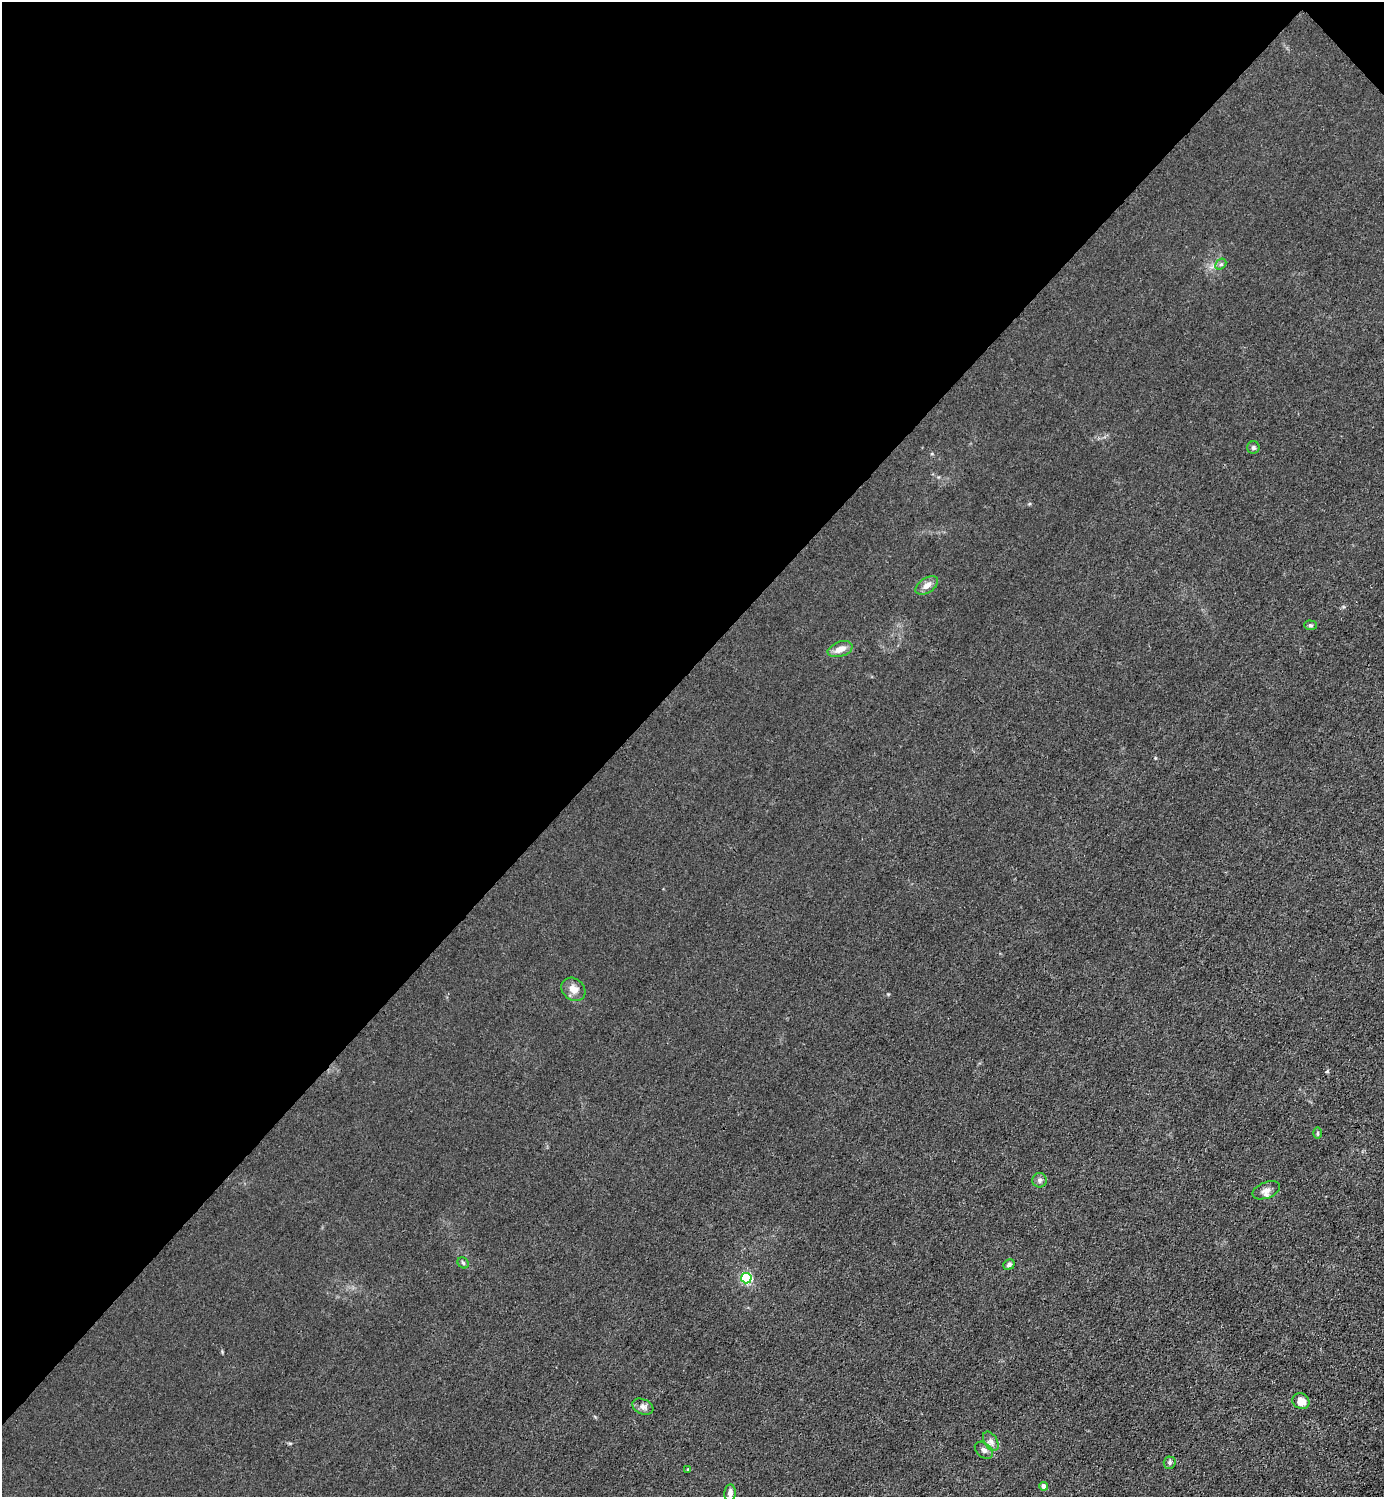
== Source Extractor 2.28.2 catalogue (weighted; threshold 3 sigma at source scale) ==
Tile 2 of 4 x 4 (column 2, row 1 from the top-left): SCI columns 1683-3064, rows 4489-5983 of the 5985 x 5985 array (HDU 1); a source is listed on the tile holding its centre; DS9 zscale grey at full resolution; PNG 1386 x 1499 px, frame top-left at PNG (2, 2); each listed source drawn as its Kron ellipse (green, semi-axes under 4 px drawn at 4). Shown black and unused: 45% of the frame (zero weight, under 3 of 4 exposures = <1% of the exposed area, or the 3 px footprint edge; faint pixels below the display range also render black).
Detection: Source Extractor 2.28.2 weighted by HDU 2 'WHT'; one run over the whole footprint, this tile lists its part. Background 0.0211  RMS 0.0061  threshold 0.0276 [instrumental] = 3 sigma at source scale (4.5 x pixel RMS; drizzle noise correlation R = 1.50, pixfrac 1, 0.05/0.05 arcsec/px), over >= 5 px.
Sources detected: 20; all 20 listed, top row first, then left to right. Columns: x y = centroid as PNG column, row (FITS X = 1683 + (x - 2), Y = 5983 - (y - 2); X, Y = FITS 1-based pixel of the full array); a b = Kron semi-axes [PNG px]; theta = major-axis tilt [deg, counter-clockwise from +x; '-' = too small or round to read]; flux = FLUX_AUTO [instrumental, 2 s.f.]
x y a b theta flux
1221 264 6 4 43 1.1
1253 447 6 6 - 1.2
927 585 12 7 33 3.8
1310 625 6 4 -1 0.99
840 649 13 7 19 5.1
573 989 13 10 -38 5.2
1318 1133 6 4 90 0.71
1040 1180 7 7 - 1.9
1266 1190 14 8 22 3.3
463 1263 6 5 - 0.99
1009 1265 6 5 - 1.5
746 1278 5 5 - 71
1301 1401 9 7 -32 6.1
643 1407 11 7 -23 2.6
991 1441 10 6 -58 2.6
984 1450 10 7 -40 2.5
1170 1463 6 6 - 1.4
688 1470 4 3 - 0.75
1044 1486 4 4 - 3
730 1493 8 5 84 3.2